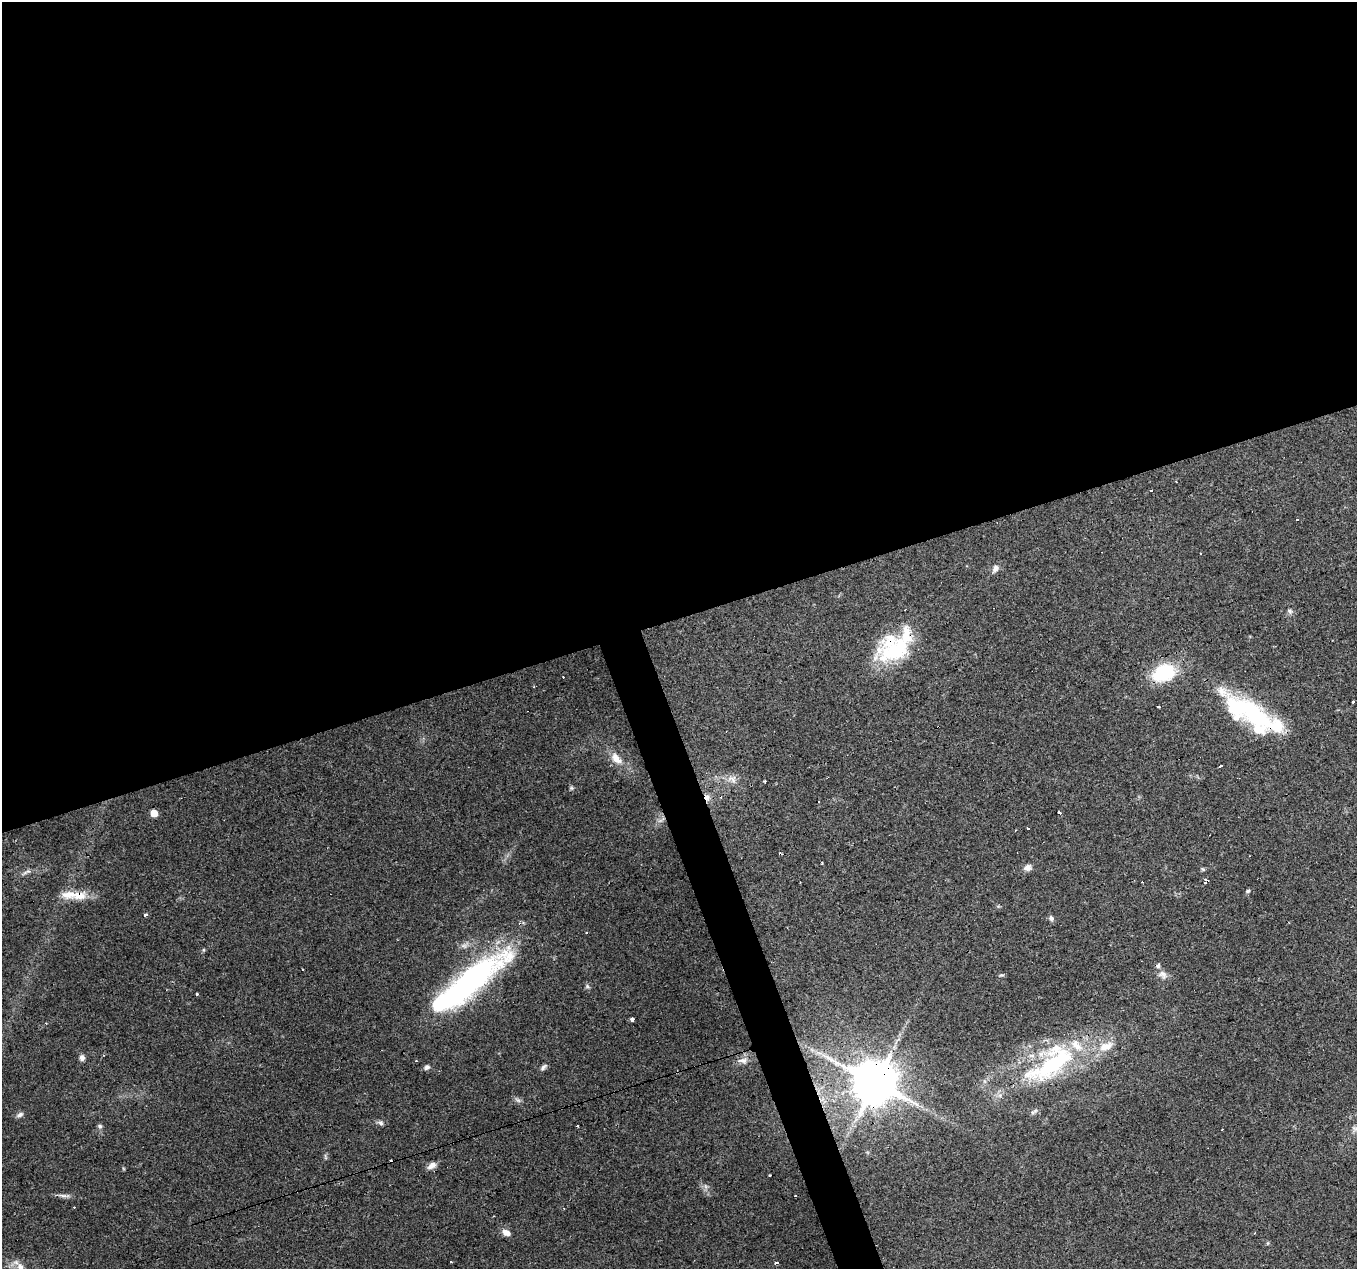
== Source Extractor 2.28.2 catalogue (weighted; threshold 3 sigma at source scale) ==
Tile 2 of 4 x 4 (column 2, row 1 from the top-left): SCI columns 1356-2710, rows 3919-5185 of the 5419 x 5248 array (HDU 1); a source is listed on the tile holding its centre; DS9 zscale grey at full resolution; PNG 1359 x 1271 px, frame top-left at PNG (2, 2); no overlay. Shown black and unused: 50% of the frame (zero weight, under 3 of 4 exposures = <1% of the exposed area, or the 3 px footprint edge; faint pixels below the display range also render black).
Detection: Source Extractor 2.28.2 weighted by HDU 2 'WHT'; one run over the whole footprint, this tile lists its part. Background 0.101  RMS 0.0064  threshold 0.0288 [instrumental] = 3 sigma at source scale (4.5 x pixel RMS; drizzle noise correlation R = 1.50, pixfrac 1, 0.0396/0.0396 arcsec/px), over >= 5 px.
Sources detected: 85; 1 too faint to see at this stretch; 3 inside a brighter object's white glare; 16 cosmic-ray / hot-pixel residue — not listed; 10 inside a brighter listed object's ellipse — not listed separately; the other 55 listed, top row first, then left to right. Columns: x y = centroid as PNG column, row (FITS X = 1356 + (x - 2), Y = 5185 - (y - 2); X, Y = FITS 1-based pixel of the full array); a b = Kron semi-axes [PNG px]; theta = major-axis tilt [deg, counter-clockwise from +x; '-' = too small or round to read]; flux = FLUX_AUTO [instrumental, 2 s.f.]
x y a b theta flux
1151 491 3 3 - 2.1
995 569 11 7 63 2.8
1290 611 7 5 -46 1.4
893 651 40 35 -16 47
1164 672 20 14 16 46
1353 702 3 3 - 3.9
1158 707 3 2 - 1.3
1254 713 60 22 -37 70
616 758 19 9 -48 7.5
1221 766 3 3 - 3.3
732 779 14 9 -25 4.9
765 781 3 2 - 0.91
571 788 6 5 - 1
707 797 7 6 - 2.5
154 813 5 5 - 10
1059 813 3 3 - 4.5
1028 829 3 3 - 2.6
822 863 3 2 - 0.72
1027 868 10 8 17 3.1
1203 869 6 4 -43 0.88
27 872 13 5 23 2.2
1206 880 4 3 - 15
1248 891 5 5 - 1
79 896 25 11 5 11
146 915 3 3 - 9.2
1051 918 8 6 -48 1.8
203 950 6 4 71 0.72
1162 974 13 9 -31 4
1001 975 8 3 -5 0.87
472 979 89 25 40 150
587 986 7 4 -72 1.1
197 994 3 2 - 1.1
632 1020 4 3 - 4.2
82 1058 6 6 - 2.6
743 1060 14 7 1 3.5
1054 1064 89 30 32 93
427 1067 8 6 28 1.9
543 1067 11 5 41 1.8
875 1082 13 12 - 3000
1032 1113 7 4 18 1.2
20 1115 10 6 23 2
381 1123 7 6 - 1.7
100 1126 6 5 - 1.4
1356 1128 10 8 -15 2.6
1222 1129 2 2 - 0.51
325 1157 9 3 -77 0.99
432 1165 12 7 33 3.8
770 1175 3 3 - 1.9
705 1186 7 4 -71 1.4
64 1196 19 4 -7 2.5
506 1233 10 7 -27 4.1
1268 1243 6 3 71 0.66
451 1262 3 2 - 0.79
776 1262 5 4 - 1
20 1267 11 9 -66 4.1
Overlapping masked pixels (flux is a lower limit): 7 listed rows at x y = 893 651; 1254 713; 707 797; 1206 880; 79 896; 472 979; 875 1082
Isophote crosses this tile's border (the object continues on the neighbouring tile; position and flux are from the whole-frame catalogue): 2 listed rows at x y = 1356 1128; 20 1267